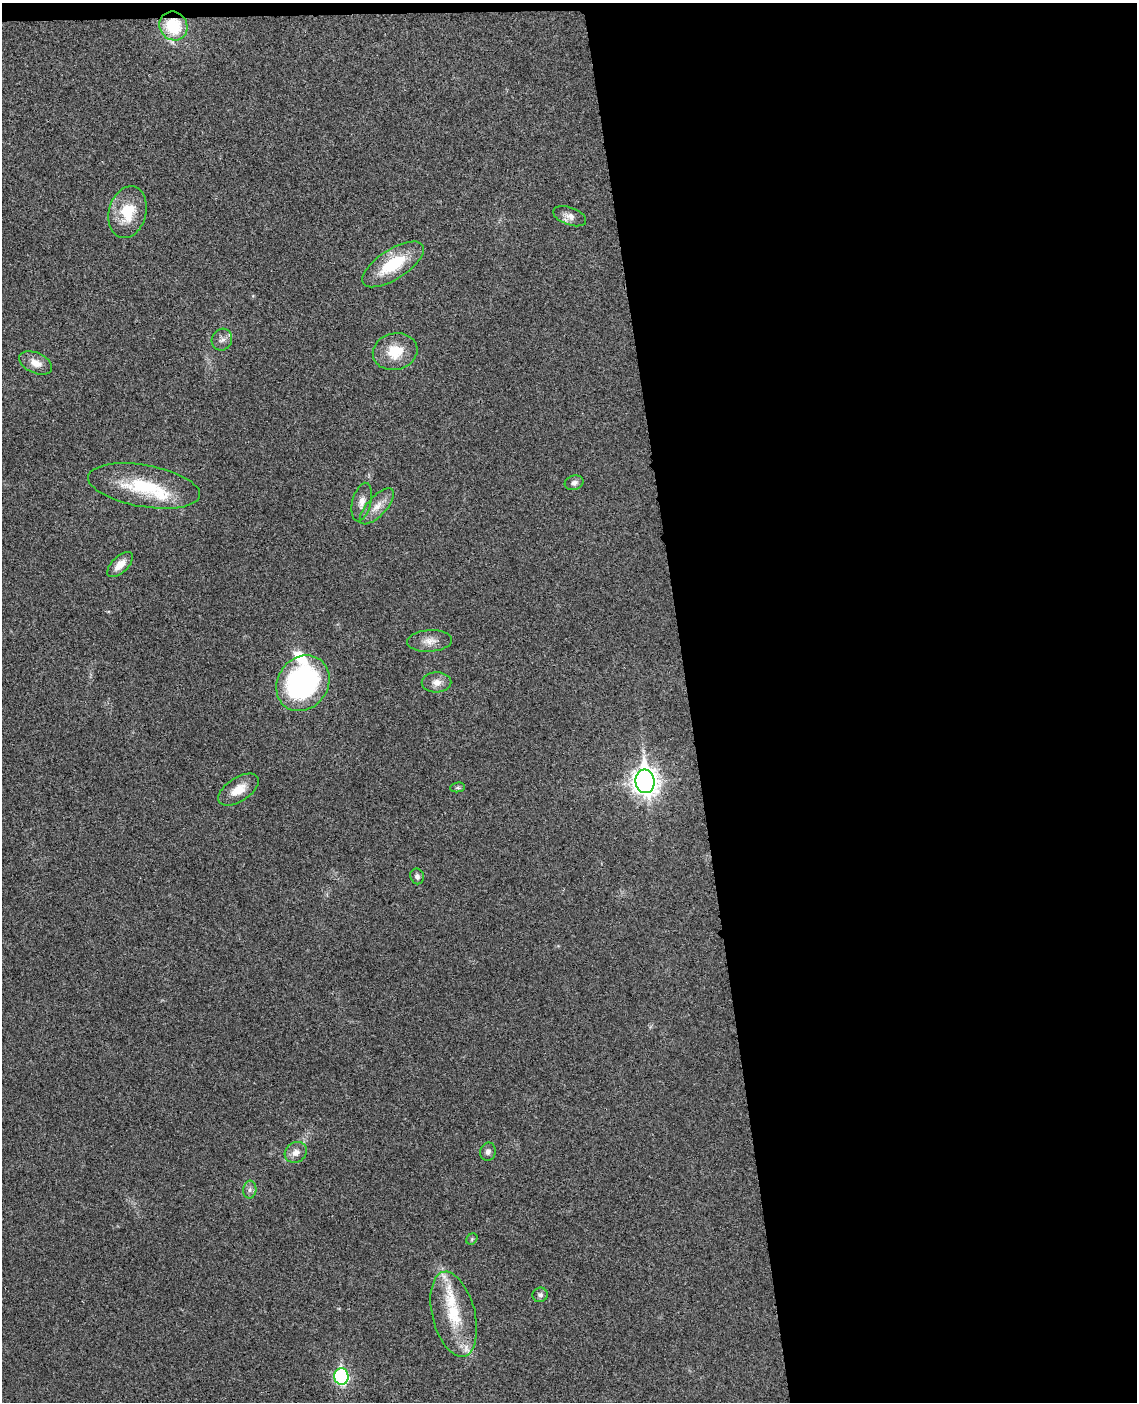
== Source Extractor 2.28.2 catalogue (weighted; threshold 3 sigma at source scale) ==
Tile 4 of 4 x 3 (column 4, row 1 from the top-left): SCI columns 3463-4597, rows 2941-4340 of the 4656 x 4585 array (HDU 1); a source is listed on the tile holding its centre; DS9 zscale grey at full resolution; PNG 1139 x 1404 px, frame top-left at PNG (2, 3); each listed source drawn as its Kron ellipse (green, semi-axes under 4 px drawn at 4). Shown black and unused: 40% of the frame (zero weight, under 3 of 4 exposures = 6% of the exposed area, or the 3 px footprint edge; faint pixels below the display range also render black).
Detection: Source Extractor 2.28.2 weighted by HDU 2 'WHT'; one run over the whole footprint, this tile lists its part. Background 0.0216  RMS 0.0044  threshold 0.0196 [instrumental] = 3 sigma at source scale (4.5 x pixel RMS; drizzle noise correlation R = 1.50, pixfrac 1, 0.05/0.05 arcsec/px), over >= 5 px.
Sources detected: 31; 5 inside a brighter listed object's ellipse — not listed separately; the other 26 listed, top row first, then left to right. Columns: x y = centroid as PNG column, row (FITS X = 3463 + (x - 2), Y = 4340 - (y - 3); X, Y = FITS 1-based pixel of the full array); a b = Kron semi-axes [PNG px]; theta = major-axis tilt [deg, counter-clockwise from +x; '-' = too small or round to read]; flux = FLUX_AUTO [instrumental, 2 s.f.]
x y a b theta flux
173 26 15 13 -53 19
128 212 26 18 74 15
570 216 17 8 -20 3.3
393 264 35 15 33 21
222 340 11 10 - 2.2
395 352 22 18 13 12
36 363 17 10 -24 4.6
574 483 9 7 15 1.8
144 486 57 21 -10 28
362 502 20 9 76 3.5
377 506 23 9 47 5.1
120 565 16 8 44 4.9
430 641 22 10 3 4.7
436 682 15 10 1 3.7
303 683 29 25 54 86
645 781 12 9 -84 430
458 787 7 5 5 0.78
238 790 23 12 33 7
417 876 8 6 -69 1.5
296 1152 12 10 36 3.5
488 1152 9 7 76 1.6
250 1190 9 6 87 1.6
472 1239 6 5 - 0.66
540 1295 8 7 - 1.3
454 1314 43 21 -76 22
341 1376 8 7 - 71
Overlapping masked pixels (flux is a lower limit): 1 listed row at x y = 173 26